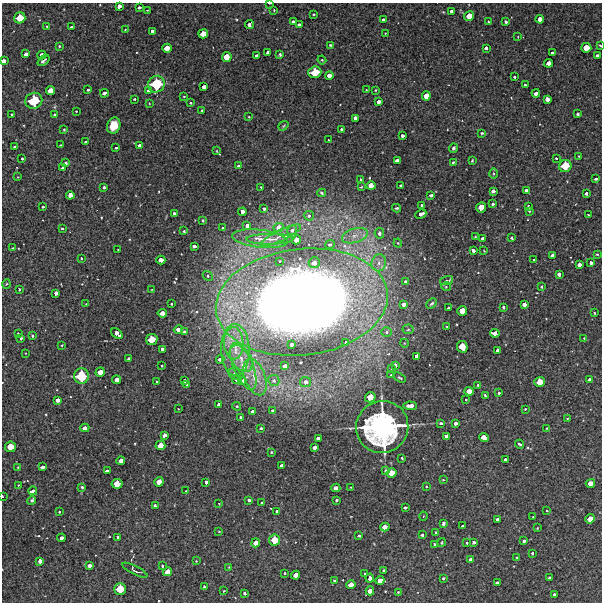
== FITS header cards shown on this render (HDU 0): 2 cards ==
NAXIS1  =                  600 / Width of image
NAXIS2  =                  600 / Height of image

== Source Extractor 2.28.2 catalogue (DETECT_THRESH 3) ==
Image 600 x 600 px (HDU 0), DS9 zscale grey, 1 PNG px = 1 image px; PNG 604 x 604 px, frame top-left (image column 1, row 600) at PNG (2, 3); each listed source drawn as its Kron ellipse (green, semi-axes under 4 px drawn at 4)
Background 3430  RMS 210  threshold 635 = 3 sigma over >= 5 px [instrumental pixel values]
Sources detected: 334; all 334 listed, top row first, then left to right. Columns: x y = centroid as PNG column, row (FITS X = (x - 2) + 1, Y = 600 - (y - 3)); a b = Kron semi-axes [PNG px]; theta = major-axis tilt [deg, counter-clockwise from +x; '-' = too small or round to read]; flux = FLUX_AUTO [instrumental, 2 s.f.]
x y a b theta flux
270 3 3 2 - 2.6e+04
119 6 4 4 - 8.1e+04
139 7 4 3 - 3.8e+04
147 10 2 2 - 7.6e+03
274 10 3 2 - 1.1e+04
452 11 4 4 - 8.4e+04
314 15 3 3 - 2.1e+04
469 16 5 4 - 1.8e+05
20 18 6 5 - 2.3e+05
540 19 4 4 - 9.4e+04
383 20 3 3 - 3.6e+04
293 22 4 3 - 5.1e+04
488 22 3 2 - 1.2e+04
506 22 3 3 - 2.4e+04
249 24 5 4 - 7.4e+04
299 25 3 3 - 3.8e+04
47 26 2 2 - 1.1e+04
72 27 3 3 - 2.7e+04
125 29 3 2 - 8.5e+03
152 31 4 3 - 5.3e+04
385 33 2 2 - 1.0e+04
203 34 5 4 - 1.5e+05
518 37 2 2 - 9.0e+03
330 45 4 3 - 1.4e+04
600 45 3 2 - 1.5e+04
59 46 3 3 - 1.8e+04
167 48 5 4 - 1.5e+05
486 48 4 3 - 5.1e+04
586 48 5 5 - 1.9e+05
268 53 4 4 - 8.2e+04
552 53 3 3 - 5.2e+04
26 54 4 3 - 6.6e+04
42 55 4 4 - 1.0e+05
280 55 3 3 - 2.2e+04
256 56 4 3 - 4.2e+04
597 56 3 3 - 3.3e+04
227 57 5 5 - 1.9e+05
322 60 4 3 - 1.2e+04
4 61 4 3 - 6.6e+04
43 61 7 3 40 3.1e+04
549 63 4 4 - 1.2e+05
315 72 6 6 - 2.9e+05
329 76 4 4 - 9.6e+04
514 77 3 3 - 2.6e+04
156 84 8 8 - 6.0e+05
525 85 3 3 - 2.5e+04
204 87 4 3 - 8.3e+04
88 89 3 3 - 2.9e+04
149 90 4 4 - 7.4e+04
366 90 3 2 - 1.3e+04
376 90 4 2 - 1.1e+04
51 91 4 4 - 1.4e+05
104 93 4 3 - 6.3e+04
536 93 4 3 - 7.7e+04
184 96 3 2 - 9.3e+03
426 96 5 4 - 1.4e+05
135 99 3 3 - 2.3e+04
547 99 4 4 - 9.3e+04
34 101 9 8 - 5.3e+05
378 102 4 4 - 8.2e+04
149 103 2 2 - 1.2e+04
190 103 3 2 - 1.7e+04
202 110 3 2 - 1.4e+04
76 111 3 2 - 1.4e+04
578 114 3 3 - 2.6e+04
12 115 3 3 - 2.1e+04
54 115 3 3 - 1.5e+04
249 117 3 2 - 1.1e+04
355 118 4 4 - 8.0e+04
114 126 8 6 72 2.3e+05
283 126 5 3 - 1.5e+04
341 129 3 3 - 3.2e+04
64 130 3 3 - 1.3e+04
482 133 4 4 - 1.8e+04
402 136 4 3 - 5.2e+04
328 140 2 2 - 1.3e+04
86 142 4 3 - 3.5e+04
60 145 2 2 - 1.0e+04
139 145 3 3 - 3.9e+04
14 147 3 3 - 1.8e+04
116 148 3 3 - 2.6e+04
453 148 5 4 - 2.6e+04
217 151 4 2 - 1.0e+04
579 156 2 2 - 1.2e+04
556 158 3 2 - 2.0e+04
22 159 3 3 - 2.4e+04
397 161 4 3 - 8.1e+04
472 161 3 2 - 1.8e+04
453 162 3 3 - 2.2e+04
66 163 4 3 - 2.1e+04
238 166 3 3 - 3.1e+04
565 166 6 6 - 3.1e+05
62 168 3 3 - 2.0e+04
494 173 5 3 - 1.9e+04
18 177 3 2 - 9.5e+03
360 179 2 2 - 9.6e+03
596 179 3 3 - 3.3e+04
371 186 5 4 - 1.6e+05
401 186 3 3 - 2.9e+04
104 187 3 3 - 2.6e+04
261 187 3 3 - 1.4e+04
361 187 4 3 - 1.1e+04
526 190 3 3 - 4.0e+04
493 191 4 3 - 5.0e+04
322 193 4 3 - 1.8e+04
586 193 3 3 - 4.6e+04
70 195 4 4 - 1.2e+05
431 195 4 3 - 4.4e+04
493 204 3 3 - 2.8e+04
422 205 3 3 - 3.9e+04
528 206 3 3 - 2.9e+04
43 207 3 2 - 1.6e+04
481 207 5 5 - 2.1e+05
396 208 4 3 - 2.0e+04
264 209 3 3 - 2.7e+04
529 211 3 3 - 1.3e+04
242 212 4 4 - 1.1e+05
174 213 3 3 - 3.2e+04
421 214 6 3 23 9.2e+04
588 215 3 2 - 1.2e+04
309 216 5 5 - 4.2e+04
203 220 3 3 - 2.1e+04
247 226 4 4 - 8.1e+04
279 227 5 4 - 1.1e+05
223 228 3 3 - 1.4e+04
62 229 3 2 - 1.7e+04
292 230 5 4 - 4.4e+04
184 231 4 3 - 2.1e+04
379 233 5 4 - 4.9e+04
281 235 22 5 26 7.9e+04
355 236 13 7 17 1.2e+05
475 237 3 2 - 1.0e+04
483 238 4 3 - 5.3e+04
512 238 3 3 - 2.5e+04
260 239 28 9 -7 2.1e+05
270 239 23 5 1 1.1e+05
297 240 5 4 - 1.2e+05
398 243 4 4 - 1.5e+04
330 244 5 4 - 4.0e+04
194 246 4 3 - 4.8e+04
13 248 4 3 - 1.1e+04
118 249 3 2 - 1.4e+04
473 250 4 3 - 5.8e+04
484 251 3 2 - 8.9e+03
597 254 4 3 - 1.1e+04
553 256 4 4 - 8.3e+04
81 258 3 2 - 1.5e+04
534 259 3 3 - 2.3e+04
161 260 4 4 - 1.2e+05
280 261 3 2 - 1.3e+04
314 262 6 5 - 1.3e+05
379 263 8 7 - 8.9e+04
591 263 3 3 - 3.7e+04
579 265 4 4 - 7.9e+04
559 274 4 4 - 5.7e+04
208 276 5 4 - 2.3e+04
446 280 7 4 18 2.4e+04
406 282 4 4 - 3.2e+04
7 284 5 3 - 1.4e+04
446 287 5 3 - 1.2e+04
542 287 3 3 - 1.6e+04
19 289 3 2 - 1.8e+04
152 290 4 3 - 8.4e+03
56 293 4 3 - 6.5e+04
302 302 86 53 6 2.3e+07
432 303 6 4 43 2.5e+04
86 304 3 3 - 9.6e+03
171 304 3 2 - 1.7e+04
404 304 4 4 - 7.1e+04
524 304 4 4 - 8.0e+04
504 307 3 3 - 3.2e+04
448 308 3 3 - 3.2e+04
462 311 5 5 - 2.0e+05
162 313 4 4 - 1.1e+05
594 313 3 2 - 1.3e+04
447 326 3 3 - 1.4e+04
408 329 5 5 - 2.3e+04
178 330 4 4 - 1.1e+05
184 332 3 3 - 2.0e+04
387 332 5 5 - 2.5e+04
495 333 5 4 - 1.0e+05
18 334 3 2 - 1.7e+04
117 334 6 4 -38 1.1e+05
32 336 3 3 - 1.8e+04
21 338 3 3 - 1.9e+04
584 338 3 2 - 8.7e+03
152 339 6 5 - 2.4e+05
346 342 3 3 - 2.4e+04
234 343 16 10 -88 2.3e+05
404 343 4 3 - 9.4e+03
62 345 3 2 - 1.6e+04
291 345 4 3 - 7.3e+04
462 347 6 5 - 2.5e+05
162 350 4 4 - 8.5e+04
235 350 26 14 -89 4.7e+05
498 350 4 3 - 7.2e+04
25 353 2 2 - 9.4e+03
417 356 4 4 - 7.4e+04
128 358 3 3 - 1.9e+04
220 359 4 3 - 5.6e+04
241 359 15 9 -56 1.8e+05
395 365 4 3 - 4.8e+04
161 366 3 3 - 2.1e+04
243 366 25 9 -67 2.9e+05
285 366 4 4 - 7.8e+04
392 369 3 3 - 1.9e+04
100 372 5 4 - 1.6e+05
235 374 6 5 - 3.7e+04
391 375 3 3 - 1.6e+04
81 376 7 7 - 5.2e+05
255 377 19 10 -69 2.4e+05
400 377 6 3 -31 2.4e+04
116 380 4 4 - 9.9e+04
237 380 5 4 - 1.3e+05
274 380 5 5 - 4.0e+04
589 380 3 3 - 3.8e+04
184 381 3 3 - 4.1e+04
242 381 4 4 - 8.7e+04
157 382 3 3 - 2.1e+04
305 382 5 5 - 8.3e+04
540 382 5 5 - 2.0e+05
186 384 3 2 - 1.6e+04
478 385 3 2 - 1.3e+04
469 391 4 4 - 1.2e+05
499 393 3 3 - 2.0e+04
485 395 3 2 - 2.2e+04
370 397 5 5 - 2.6e+05
466 399 3 3 - 1.7e+04
58 400 4 4 - 7.4e+04
219 404 3 3 - 4.6e+04
237 406 4 3 - 1.7e+04
410 406 7 4 -3 1.2e+05
178 409 3 2 - 1.1e+04
525 409 3 2 - 1.2e+04
272 411 3 3 - 2.4e+04
253 412 4 3 - 6.5e+04
241 417 3 3 - 2.3e+04
567 418 3 2 - 1.0e+04
441 423 4 3 - 3.8e+04
456 423 3 3 - 5.7e+04
382 427 26 26 - 3.6e+06
85 428 4 3 - 9.4e+04
261 428 3 3 - 2.8e+04
547 428 3 2 - 1.0e+04
164 435 4 3 - 7.4e+04
446 436 4 4 - 8.9e+04
484 437 5 4 - 1.5e+05
318 438 4 3 - 5.6e+04
520 444 4 3 - 2.1e+04
160 445 5 4 - 1.6e+05
10 447 5 5 - 2.4e+05
315 448 4 4 - 8.0e+04
271 452 3 2 - 1.4e+04
402 458 3 2 - 1.8e+04
505 460 4 3 - 5.8e+04
121 461 4 4 - 1.1e+05
282 466 4 3 - 6.9e+04
18 467 3 2 - 1.0e+04
42 467 4 3 - 6.6e+04
107 471 4 3 - 4.5e+04
385 471 4 3 - 1.8e+04
391 473 5 5 - 1.9e+05
443 480 3 2 - 1.2e+04
159 482 5 4 - 1.5e+05
206 482 4 3 - 5.7e+04
590 483 5 4 - 1.3e+05
117 484 5 5 - 2.1e+05
19 485 2 2 - 9.3e+03
82 487 3 3 - 2.2e+04
351 487 2 2 - 1.1e+04
426 487 3 2 - 1.5e+04
336 488 4 4 - 1.0e+05
33 491 4 3 - 5.4e+04
186 491 3 2 - 1.1e+04
2 496 3 2 - 1.7e+04
32 500 4 3 - 2.5e+04
249 500 3 3 - 3.7e+04
337 500 3 2 - 1.8e+04
262 503 3 2 - 2.1e+04
219 504 3 2 - 1.2e+04
155 506 4 3 - 4.0e+04
405 507 3 3 - 3.6e+04
547 511 3 2 - 1.2e+04
59 512 3 3 - 1.8e+04
277 512 4 3 - 5.1e+04
423 516 4 3 - 1.2e+04
533 516 3 2 - 1.1e+04
498 519 4 3 - 6.9e+04
590 519 5 4 - 1.5e+05
443 523 4 3 - 4.6e+04
463 526 4 3 - 5.9e+04
385 527 4 4 - 1.4e+05
537 528 3 2 - 9.8e+03
219 531 3 2 - 7.9e+03
435 532 3 2 - 1.3e+04
422 535 3 3 - 2.7e+04
359 536 3 3 - 1.8e+04
118 537 3 3 - 4.0e+04
61 538 4 3 - 6.6e+04
274 540 5 5 - 2.7e+05
524 541 4 3 - 4.3e+04
256 543 4 4 - 1.0e+05
442 543 4 2 - 1.2e+04
467 543 2 2 - 1.1e+04
473 543 3 3 - 4.7e+04
434 545 3 3 - 3.6e+04
532 553 3 3 - 2.6e+04
517 557 3 2 - 1.6e+04
471 559 4 3 - 5.4e+04
40 561 4 4 - 6.5e+04
196 561 3 3 - 8.6e+03
89 565 4 3 - 6.5e+04
162 566 3 3 - 3.0e+04
229 567 4 2 - 9.8e+03
135 570 14 4 -27 3.3e+04
384 570 3 3 - 2.2e+04
168 572 5 4 - 1.5e+05
284 573 3 3 - 2.4e+04
364 573 3 2 - 1.2e+04
296 575 4 4 - 1.2e+05
370 578 4 3 - 4.7e+04
443 578 3 3 - 2.5e+04
549 578 3 3 - 2.6e+04
334 580 3 2 - 1.2e+04
380 580 4 4 - 1.4e+05
497 583 4 3 - 4.7e+04
351 585 5 4 - 1.3e+05
204 587 3 3 - 3.6e+04
120 589 6 6 - 3.2e+05
224 591 3 2 - 9.9e+03
370 591 4 4 - 1.1e+05
398 592 3 3 - 1.1e+04
245 593 3 3 - 3.6e+04
554 594 3 3 - 3.7e+04
At the frame edge (FLAGS 8, measured only in part): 4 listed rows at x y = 270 3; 600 45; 4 61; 2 496

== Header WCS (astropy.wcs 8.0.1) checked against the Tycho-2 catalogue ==
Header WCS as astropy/WCSLIB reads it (CRVAL/CRPIX/CD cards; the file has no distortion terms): RA---TAN/DEC--TAN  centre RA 04:12:43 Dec -57:44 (63.18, -57.74 deg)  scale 2 arcsec/px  FOV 20.0' x 20.0'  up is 0 deg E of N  parity normal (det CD < 0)
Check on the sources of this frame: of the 60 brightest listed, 4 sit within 3.0 arcsec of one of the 4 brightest Tycho-2 stars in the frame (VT <= 12.08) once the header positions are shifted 0.31 arcsec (0.28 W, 0.14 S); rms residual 1.41 arcsec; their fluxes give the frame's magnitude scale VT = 26.02 - 2.5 log10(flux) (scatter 0.21 mag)
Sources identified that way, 4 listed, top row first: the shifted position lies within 3.0 arcsec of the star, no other Tycho-2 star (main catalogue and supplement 1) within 6.0 arcsec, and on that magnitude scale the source's flux lands within +1.5 / -3 mag of the star's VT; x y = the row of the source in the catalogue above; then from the Tycho-2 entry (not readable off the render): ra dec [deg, ICRS J2000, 3 dp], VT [Tycho-2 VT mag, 2 dp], TYC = Tycho-2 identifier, HIP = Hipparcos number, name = IAU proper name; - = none
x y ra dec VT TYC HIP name
156 84 63.331 -57.617 11.64 8508-108-1 - -
34 101 63.458 -57.626 11.65 8508-207-1 - -
81 376 63.410 -57.779 12.08 8508-11-1 - -
382 427 63.096 -57.807 8.77 8508-6-1 19632 -